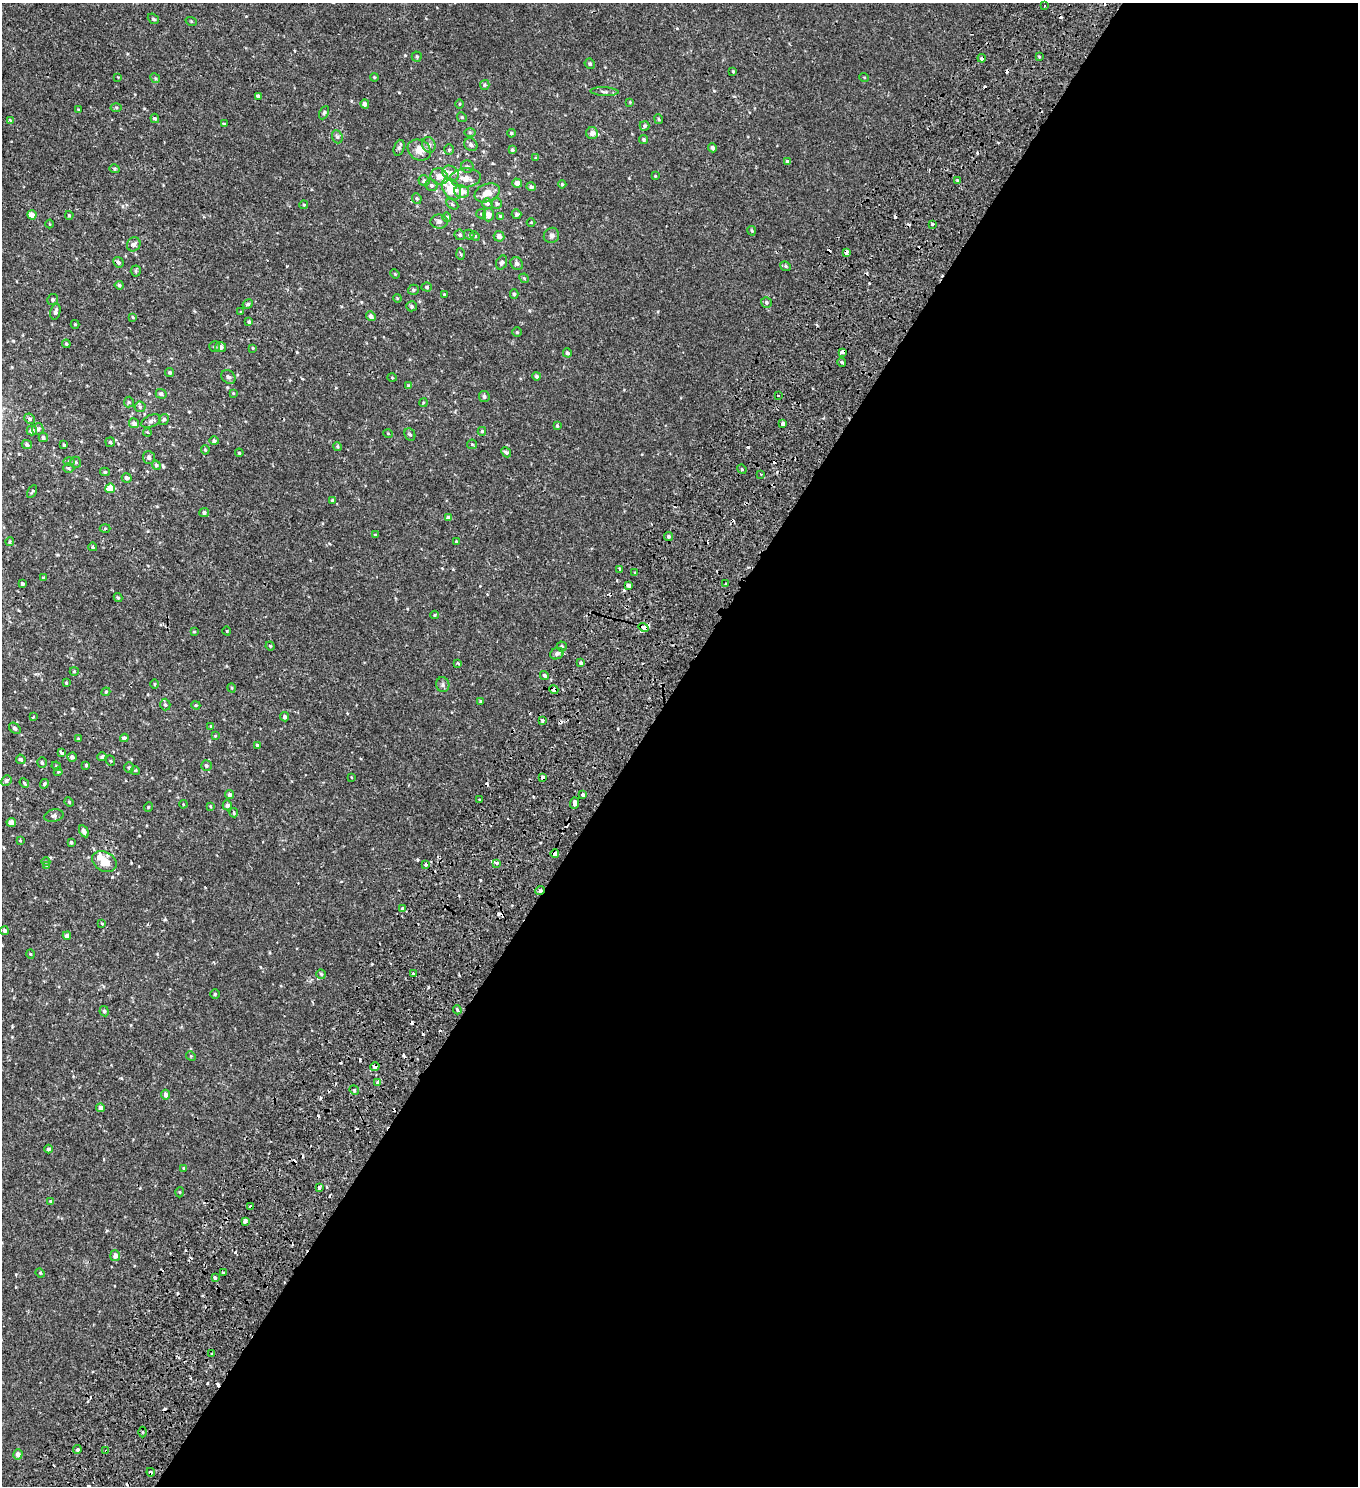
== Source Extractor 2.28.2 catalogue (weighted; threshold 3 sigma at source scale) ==
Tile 12 of 4 x 4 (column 4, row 3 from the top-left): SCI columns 4496-5851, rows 1665-3148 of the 6341 x 6289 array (HDU 1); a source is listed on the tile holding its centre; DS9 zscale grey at full resolution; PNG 1360 x 1488 px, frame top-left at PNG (2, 3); each listed source drawn as its Kron ellipse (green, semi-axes under 4 px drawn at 4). Shown black and unused: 53% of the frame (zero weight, under 2 of 3 exposures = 11% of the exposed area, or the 3 px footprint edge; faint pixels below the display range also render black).
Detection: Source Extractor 2.28.2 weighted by HDU 2 'WHT'; one run over the whole footprint, this tile lists its part. Background -1.22e-04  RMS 0.0034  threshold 0.0153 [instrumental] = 3 sigma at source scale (4.5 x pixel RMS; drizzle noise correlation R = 1.50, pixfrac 1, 0.0396/0.0396 arcsec/px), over >= 5 px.
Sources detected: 324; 44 cosmic-ray / hot-pixel residue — neither listed nor drawn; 6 inside a brighter listed object's ellipse — not listed separately; the other 274 listed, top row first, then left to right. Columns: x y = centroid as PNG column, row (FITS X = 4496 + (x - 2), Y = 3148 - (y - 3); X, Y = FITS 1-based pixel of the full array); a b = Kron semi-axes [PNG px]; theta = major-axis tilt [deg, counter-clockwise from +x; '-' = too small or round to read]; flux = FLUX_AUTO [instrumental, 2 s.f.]
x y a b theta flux
1045 6 3 2 - 0.4
153 19 6 4 -40 0.54
191 21 6 3 -19 0.29
417 56 5 5 - 0.5
1039 57 3 2 - 0.63
982 58 4 4 - 3.5
590 64 5 4 - 0.55
733 71 3 3 - 0.35
118 77 2 2 - 0.21
374 77 4 3 - 0.29
864 77 5 3 - 0.25
155 78 5 4 - 0.45
485 85 5 4 - 0.41
604 92 14 4 -2 0.8
258 96 4 3 - 0.74
630 102 4 3 - 0.27
365 104 4 4 - 1.2
460 104 4 3 - 0.28
116 107 5 3 - 0.36
78 109 3 3 - 0.39
324 113 7 4 63 0.53
462 117 5 4 - 0.39
155 118 5 4 - 0.39
659 119 5 3 - 0.37
10 120 3 3 - 1.8
224 124 3 3 - 0.37
645 126 5 5 - 0.62
470 132 5 4 - 0.37
511 133 4 3 - 0.38
592 133 6 6 - 1.4
337 137 7 5 -69 0.66
644 139 4 4 - 0.46
471 144 7 6 - 0.9
429 145 8 6 -63 1.1
399 148 8 5 72 0.77
712 148 4 4 - 0.92
449 149 5 4 - 0.43
419 150 12 10 -30 3.3
512 150 3 3 - 0.42
536 158 3 3 - 0.41
787 162 4 3 - 0.69
467 167 6 6 - 0.78
115 169 5 4 - 0.43
451 173 8 7 - 1.5
439 176 9 8 - 2.2
655 176 3 3 - 0.25
465 178 15 9 4 2.9
424 181 5 5 - 0.68
957 181 3 3 - 0.9
517 183 5 4 - 1.5
562 184 4 4 - 0.37
431 185 6 5 - 0.68
531 187 5 4 - 0.82
451 189 12 8 -52 9.7
462 192 7 6 - 3
487 193 13 9 21 3.2
417 198 5 4 - 0.47
497 203 5 5 - 0.68
452 204 6 4 -31 0.51
487 204 5 5 - 0.61
304 205 4 4 - 0.32
481 214 5 4 - 0.39
516 214 5 4 - 0.66
32 215 5 4 - 2.8
69 215 4 3 - 0.38
488 215 6 5 - 2.1
500 216 4 3 - 0.31
447 217 5 4 - 0.34
439 222 8 7 - 1.2
531 222 4 3 - 0.28
49 224 4 3 - 0.22
932 224 3 2 - 0.41
752 231 5 4 - 0.36
460 235 5 5 - 0.65
469 235 5 4 - 0.5
551 235 8 7 - 0.97
475 236 5 4 - 0.36
499 236 5 5 - 1.4
134 244 7 6 - 1.1
846 252 4 3 - 1.4
461 254 5 3 - 0.35
118 262 5 5 - 0.74
502 262 7 5 68 0.93
517 263 7 6 - 0.97
786 266 5 4 - 0.47
136 271 5 5 - 0.45
395 274 5 4 - 0.31
524 278 5 4 - 0.4
119 285 4 3 - 0.61
427 287 5 4 - 0.52
413 290 5 5 - 0.51
444 294 4 3 - 0.27
514 294 5 4 - 0.52
397 298 4 3 - 0.29
53 299 5 5 - 0.59
766 302 5 5 - 0.64
248 304 5 4 - 0.67
412 306 5 5 - 0.66
55 312 8 5 76 0.94
241 312 3 3 - 0.34
371 316 5 4 - 1.2
133 317 3 3 - 0.28
249 322 4 4 - 0.51
75 324 4 4 - 0.32
517 332 4 4 - 0.44
66 344 4 4 - 0.46
214 347 5 5 - 0.53
220 347 5 5 - 1.4
253 348 3 3 - 0.26
842 352 4 3 - 2.5
567 353 4 4 - 0.81
842 362 4 3 - 0.45
170 372 4 4 - 0.56
537 376 4 4 - 0.67
228 377 8 6 -44 1
392 378 5 3 - 0.25
409 386 4 4 - 0.6
233 393 4 3 - 0.28
161 394 5 4 - 0.83
778 396 2 2 - 0.41
484 397 5 5 - 0.66
129 402 5 5 - 0.44
423 403 4 3 - 0.3
140 407 5 5 - 0.5
30 419 5 5 - 0.79
164 419 5 5 - 0.64
151 421 10 5 23 1
134 423 5 5 - 1.4
783 424 4 3 - 1.8
557 426 4 3 - 0.43
38 429 6 5 - 0.94
32 431 5 5 - 1.5
482 431 4 4 - 0.46
147 432 4 3 - 0.29
388 434 5 3 - 0.23
410 434 6 5 - 0.57
43 437 5 4 - 0.72
214 441 4 4 - 0.69
110 442 5 4 - 0.61
27 444 5 4 - 0.73
472 444 5 4 - 0.39
64 445 3 3 - 0.48
337 446 4 4 - 0.41
205 450 4 4 - 0.47
506 452 5 4 - 0.55
239 453 4 3 - 0.34
149 457 6 6 - 0.7
69 462 6 4 -1 0.41
76 462 6 5 - 0.62
156 465 5 4 - 0.63
69 468 5 5 - 0.48
742 469 5 4 - 0.4
105 472 5 4 - 0.47
761 474 3 2 - 0.61
127 478 5 4 - 0.98
110 488 5 4 - 5.4
32 491 7 3 62 0.36
332 500 4 3 - 0.28
204 513 5 4 - 0.75
448 518 4 4 - 1.3
105 528 5 3 - 0.32
375 535 3 3 - 0.26
668 536 4 4 - 0.52
10 542 4 3 - 0.39
457 542 3 3 - 0.44
93 547 4 3 - 0.53
620 570 3 3 - 1.2
635 573 4 3 - 0.34
43 578 4 3 - 0.29
22 584 4 3 - 0.7
726 584 3 3 - 0.88
629 585 4 3 - 3.1
118 598 4 3 - 0.39
435 615 4 3 - 0.27
644 628 5 3 - 4.4
227 631 4 3 - 0.24
194 632 4 3 - 0.3
270 646 4 4 - 0.37
562 646 5 5 - 0.52
557 654 7 5 24 0.93
458 663 4 3 - 0.4
581 663 4 3 - 0.49
74 671 4 4 - 0.34
544 675 4 4 - 0.58
66 683 4 3 - 0.3
155 684 5 3 - 0.29
443 685 7 6 - 0.84
232 688 5 3 - 0.3
554 689 5 4 - 2
106 692 4 4 - 0.37
481 701 4 3 - 0.42
165 705 6 5 - 0.6
196 705 4 3 - 0.34
33 717 3 3 - 0.57
285 717 4 4 - 1
542 720 4 3 - 1.7
211 726 4 4 - 0.45
15 728 6 4 -39 0.71
215 736 4 3 - 0.28
124 738 4 4 - 0.95
78 739 3 3 - 0.36
257 745 4 4 - 0.4
62 753 3 3 - 1.8
72 757 4 4 - 0.89
102 757 4 4 - 0.69
21 759 5 4 - 0.63
111 761 5 3 - 0.29
42 762 5 4 - 0.61
86 765 3 3 - 0.36
56 766 5 4 - 0.35
206 766 5 5 - 0.55
129 767 5 5 - 0.49
135 771 4 4 - 0.44
58 772 4 4 - 0.31
351 777 4 2 - 0.2
543 777 3 3 - 2.9
6 781 5 5 - 0.73
24 783 5 4 - 0.42
44 784 5 4 - 0.52
229 794 4 4 - 1
583 795 3 3 - 3.1
479 800 3 3 - 0.52
69 802 5 4 - 0.33
575 803 5 3 - 4.6
183 804 4 3 - 0.26
227 805 5 4 - 0.86
210 806 4 3 - 0.32
148 807 5 3 - 0.27
234 813 4 3 - 0.34
54 816 10 6 14 0.93
11 822 5 4 - 1.5
84 831 6 4 -60 0.98
20 840 4 4 - 0.31
71 842 3 3 - 0.41
555 853 4 4 - 1.1
104 861 13 9 -29 4.7
46 862 4 3 - 0.27
497 863 3 3 - 1.6
46 865 4 2 - 0.25
426 865 4 3 - 1.7
540 890 5 4 - 1
402 909 3 3 - 1.3
102 923 4 3 - 0.26
4 931 4 4 - 0.64
67 936 4 4 - 1.5
30 954 5 3 - 0.25
321 974 5 4 - 0.48
413 974 3 3 - 0.95
215 994 4 4 - 0.43
457 1010 4 3 - 0.57
104 1011 5 4 - 0.67
191 1056 5 4 - 0.32
375 1067 4 4 - 1.4
378 1083 4 3 - 2.4
354 1090 5 4 - 0.37
165 1095 5 4 - 1.1
100 1108 4 4 - 1.1
49 1149 4 4 - 0.68
184 1168 4 3 - 0.26
319 1188 3 3 - 2
180 1192 5 3 - 0.3
50 1201 4 4 - 0.27
250 1207 3 3 - 5.6
245 1221 4 3 - 1.9
115 1256 5 5 - 1.5
40 1273 5 4 - 0.37
224 1273 3 3 - 1.4
215 1278 3 3 - 0.88
212 1354 3 3 - 0.36
142 1432 5 3 - 0.32
77 1450 4 3 - 0.74
106 1451 3 3 - 1.6
18 1454 5 4 - 1.7
151 1472 4 3 - 0.98
Overlapping masked pixels (flux is a lower limit): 15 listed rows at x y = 982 58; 846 252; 842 352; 629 585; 644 628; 554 689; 543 777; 555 853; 426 865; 540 890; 375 1067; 378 1083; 250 1207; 106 1451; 151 1472